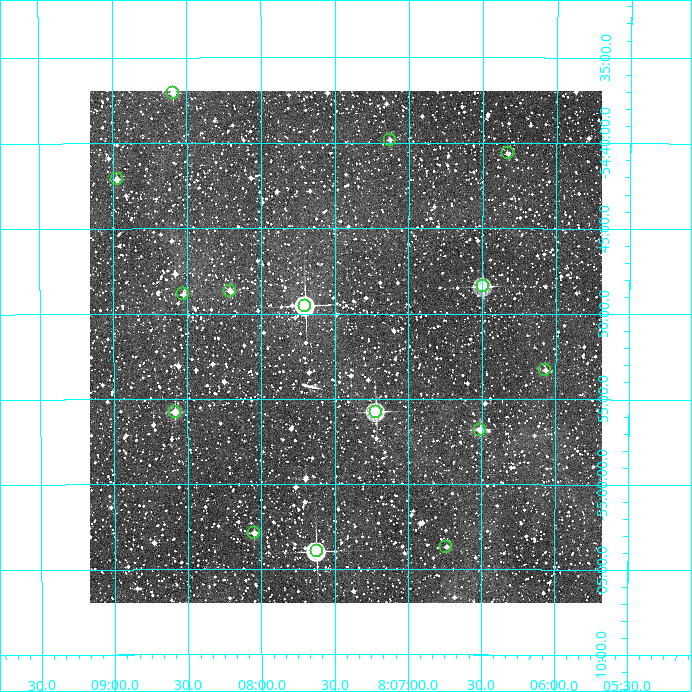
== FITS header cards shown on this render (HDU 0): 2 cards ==
NAXIS1  =                  512
NAXIS2  =                  512

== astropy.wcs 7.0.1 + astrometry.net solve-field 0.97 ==
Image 512 x 512 px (HDU 0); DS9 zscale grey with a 90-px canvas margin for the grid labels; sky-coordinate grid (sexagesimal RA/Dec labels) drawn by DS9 from the SOLVED WCS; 15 Tycho-2 reference stars matched to detected sources circled (green)
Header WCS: RA---TAN/DEC--TAN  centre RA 08:07:25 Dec -54:52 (121.86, -54.87 deg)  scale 3.52 arcsec/px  FOV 30.0' x 30.0'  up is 0 deg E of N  parity normal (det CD < 0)
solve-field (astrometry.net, Tycho-2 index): VERIFIED the header's WCS against the Tycho-2 star catalogue (15 matches, 0 conflicts) and refined it, rather than solving blind
Solved WCS: RA---TAN-SIP/DEC--TAN-SIP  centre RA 08:07:26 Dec -54:52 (121.86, -54.87 deg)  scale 3.52 arcsec/px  FOV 30.0' x 30.0'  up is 0 deg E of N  parity normal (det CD < 0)
The solver's refit moves the header's centre by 1.2 arcsec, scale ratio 1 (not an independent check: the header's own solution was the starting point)
Tycho-2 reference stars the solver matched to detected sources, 15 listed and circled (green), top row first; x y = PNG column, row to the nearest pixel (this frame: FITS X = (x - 90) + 1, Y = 512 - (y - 91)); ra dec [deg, ICRS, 3 dp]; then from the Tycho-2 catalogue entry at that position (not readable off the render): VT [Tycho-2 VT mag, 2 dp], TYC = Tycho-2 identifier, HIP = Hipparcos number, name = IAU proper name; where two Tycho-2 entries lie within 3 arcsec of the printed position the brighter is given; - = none
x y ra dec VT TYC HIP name
173 93 122.148 -54.618 10.18 8570-1074-1 - -
390 140 121.782 -54.664 11.55 8570-1102-1 - -
508 153 121.583 -54.677 11.53 8570-1246-1 - -
117 179 122.243 -54.702 10.77 8570-1676-1 - -
483 286 121.623 -54.807 9.27 8570-1790-1 - -
230 291 122.052 -54.811 11.52 8570-1356-1 - -
183 294 122.131 -54.814 11.37 8570-1188-2 - -
305 306 121.924 -54.826 8.12 8570-1070-1 39774 -
545 370 121.517 -54.888 11.69 8570-1440-1 - -
175 412 122.146 -54.929 10.56 8570-1342-1 - -
376 412 121.805 -54.930 9.20 8570-1918-1 - -
480 430 121.628 -54.947 10.60 8570-1232-1 - -
254 533 122.012 -55.048 11.26 8570-1388-1 - -
446 547 121.684 -55.061 12.38 8570-1402-1 - -
317 551 121.906 -55.066 8.39 8570-1392-1 39762 -